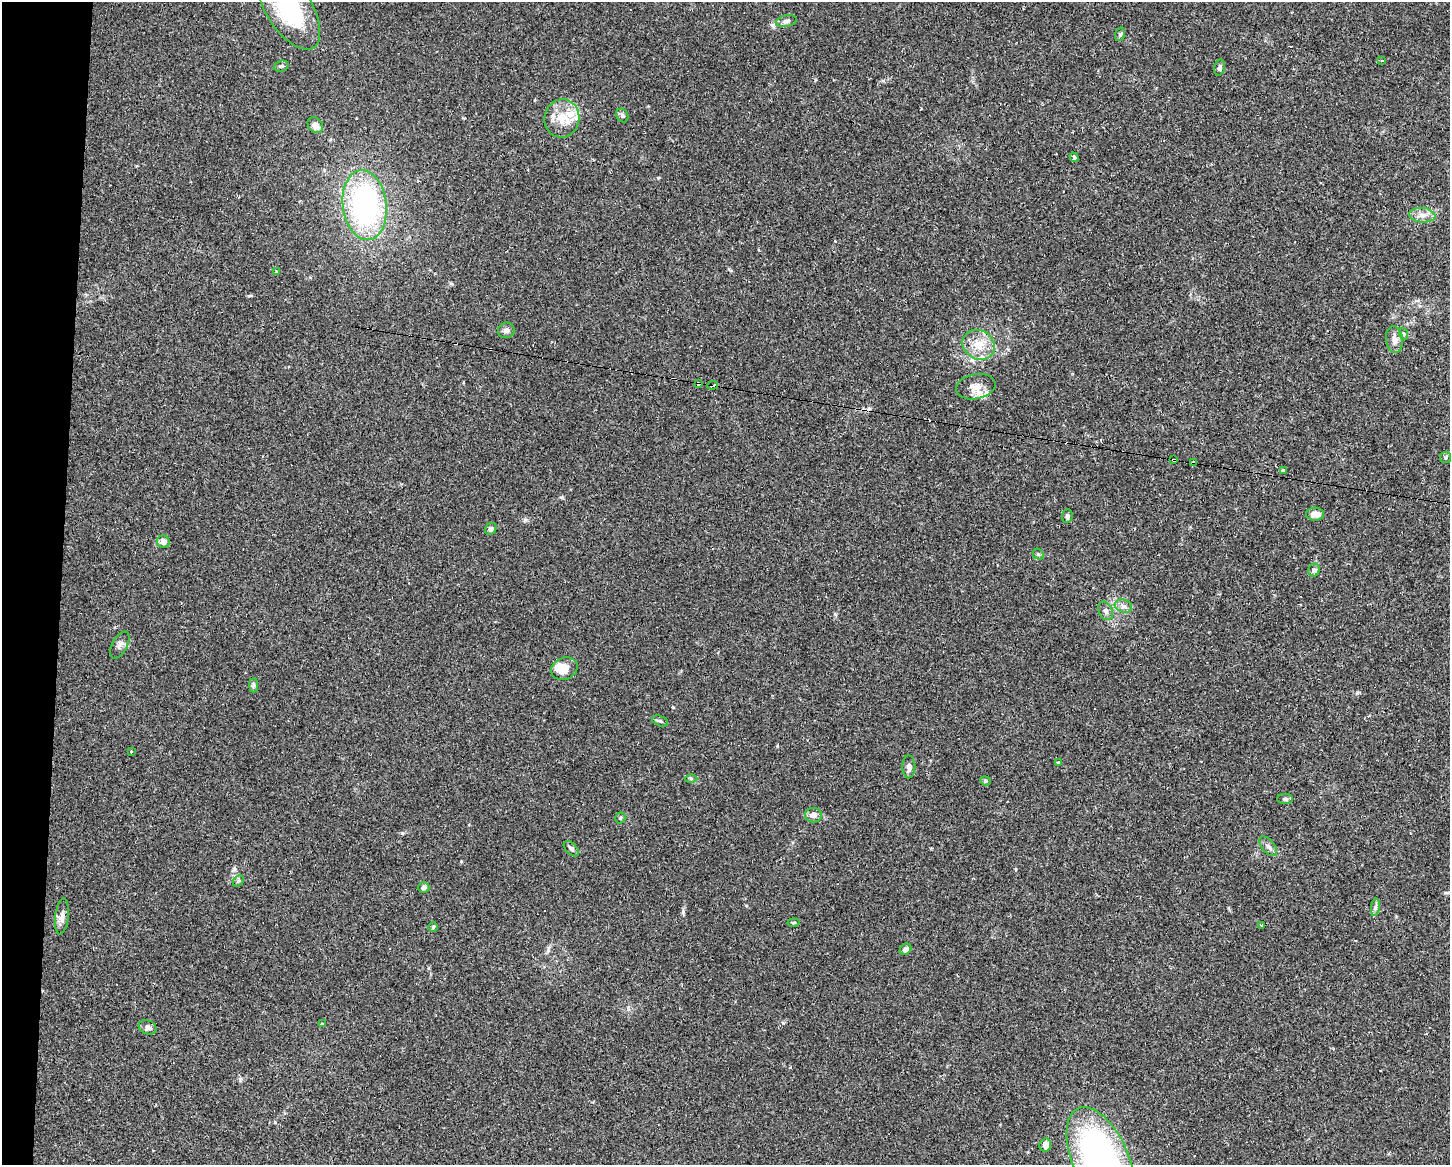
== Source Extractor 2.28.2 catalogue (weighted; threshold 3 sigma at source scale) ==
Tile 7 of 3 x 4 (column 1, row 3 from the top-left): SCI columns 298-1745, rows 1181-2343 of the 4749 x 4707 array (HDU 1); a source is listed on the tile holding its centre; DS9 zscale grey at full resolution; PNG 1452 x 1167 px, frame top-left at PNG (2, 2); each listed source drawn as its Kron ellipse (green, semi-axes under 4 px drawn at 4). Shown black and unused: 4% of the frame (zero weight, under 2 of 3 exposures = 4% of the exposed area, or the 3 px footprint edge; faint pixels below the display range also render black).
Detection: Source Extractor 2.28.2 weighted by HDU 2 'WHT'; one run over the whole footprint, this tile lists its part. Background 0.0342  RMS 0.0051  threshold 0.0231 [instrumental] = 3 sigma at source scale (4.5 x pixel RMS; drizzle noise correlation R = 1.50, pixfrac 1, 0.05/0.05 arcsec/px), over >= 5 px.
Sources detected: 67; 4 cosmic-ray / hot-pixel residue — neither listed nor drawn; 5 inside a brighter listed object's ellipse — not listed separately; the other 58 listed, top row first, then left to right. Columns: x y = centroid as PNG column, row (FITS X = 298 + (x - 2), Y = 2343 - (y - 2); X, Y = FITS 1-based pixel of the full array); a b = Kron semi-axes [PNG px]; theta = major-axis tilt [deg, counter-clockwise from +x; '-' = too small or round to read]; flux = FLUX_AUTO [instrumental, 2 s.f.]
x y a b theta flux
289 8 47 22 -58 50
786 21 10 5 12 1.7
1120 34 7 5 72 0.92
1382 60 3 2 - 0.63
281 66 7 5 20 0.99
1219 67 8 5 77 1.4
622 115 7 5 -59 1.1
562 118 19 17 76 11
315 125 9 6 -47 3.4
1074 157 5 3 - 1.6
365 205 35 22 -83 98
1422 215 13 7 -5 3.6
276 272 3 3 - 0.59
506 330 8 7 - 1.9
1404 334 6 4 -71 0.65
1394 339 13 8 -84 3.5
979 345 17 14 -31 8.8
698 383 4 3 - 3.3
713 385 5 3 - 6.5
976 387 20 12 10 5.5
1446 457 6 5 - 0.85
1174 460 4 3 - 1.2
1193 462 4 3 - 1.9
1283 470 4 3 - 1.9
1315 514 9 6 -4 4
1067 516 7 5 85 1.1
491 529 6 5 - 1.4
163 542 6 6 - 2.9
1038 554 6 4 -43 0.85
1314 570 6 5 - 1.1
1123 606 9 6 -15 1.9
1105 611 10 6 -63 1.8
120 645 14 7 61 2.1
564 669 14 11 25 7.7
254 685 7 4 -90 0.88
660 721 8 5 -22 0.97
131 751 3 2 - 2.7
1058 762 3 3 - 3.5
909 767 11 6 -90 2.1
691 778 6 4 -1 0.73
985 781 5 4 - 0.62
1285 799 8 5 0 0.95
813 815 8 7 - 2.7
620 818 5 5 - 0.69
1268 846 12 6 -50 1.8
571 849 9 5 -46 1.7
238 881 6 4 44 0.85
424 888 5 5 - 1.7
1375 907 8 4 82 1.3
62 916 18 6 83 3.1
793 923 6 4 8 0.54
1261 925 3 3 - 1.5
433 927 5 4 - 0.69
906 949 6 5 - 2.2
322 1024 3 3 - 2.6
148 1027 9 7 -23 2.2
1045 1145 7 6 - 2.9
1100 1159 55 28 -66 170
Overlapping masked pixels (flux is a lower limit): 4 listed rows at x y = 698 383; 713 385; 1174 460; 1193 462
Isophote crosses this tile's border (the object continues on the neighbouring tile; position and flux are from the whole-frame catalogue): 2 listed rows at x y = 289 8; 1100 1159
Unlisted compact peaks at least as high as the median listed source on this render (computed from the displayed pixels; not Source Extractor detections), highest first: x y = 673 707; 561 497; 525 520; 835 614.